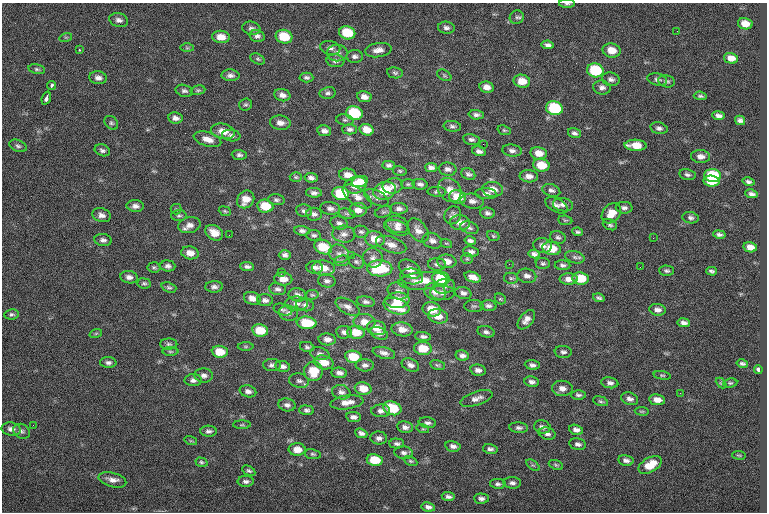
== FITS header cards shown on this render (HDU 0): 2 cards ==
NAXIS1  =                  765
NAXIS2  =                  510

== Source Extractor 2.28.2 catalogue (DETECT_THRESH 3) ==
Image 765 x 510 px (HDU 0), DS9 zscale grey, 1 PNG px = 1 image px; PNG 769 x 514 px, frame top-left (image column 1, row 510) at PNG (2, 3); each listed source drawn as its Kron ellipse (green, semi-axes under 4 px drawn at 4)
Background -0.784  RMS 9.4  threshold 28.2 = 3 sigma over >= 5 px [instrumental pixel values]
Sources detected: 326; all 326 listed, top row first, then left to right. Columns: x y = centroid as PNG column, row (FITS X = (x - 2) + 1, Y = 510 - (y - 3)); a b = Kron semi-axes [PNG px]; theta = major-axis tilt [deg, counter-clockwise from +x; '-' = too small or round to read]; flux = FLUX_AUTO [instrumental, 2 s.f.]
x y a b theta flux
567 4 8 3 0 1100
517 17 7 6 - 1600
119 20 9 7 -15 2700
745 24 7 5 -11 6200
251 28 9 6 -12 2000
446 28 8 6 -7 2100
677 31 2 2 - 250
347 33 8 6 -13 17000
257 36 8 6 -13 2000
66 37 6 4 17 820
221 37 9 6 -6 6200
284 37 8 6 -15 16000
548 45 6 4 -9 2000
187 48 7 4 -1 930
330 48 10 6 -11 2500
79 50 2 2 - 570
378 50 13 7 8 4200
611 50 9 7 -11 7500
337 53 10 8 -1 3200
355 56 8 6 -1 2100
731 58 7 5 -14 4800
258 59 7 5 -27 1100
335 61 9 6 -6 2300
37 69 8 5 -12 1200
595 70 8 7 - 33000
395 73 8 5 -9 1300
230 75 9 6 -3 2300
444 75 8 5 -30 1100
306 77 7 5 -3 1600
98 78 9 6 -7 2800
611 79 9 6 -10 2300
657 79 10 6 -13 1900
522 81 8 6 -12 8200
666 81 8 6 -12 1600
52 86 4 3 - 1300
486 87 7 5 -13 4000
602 87 9 7 -12 2500
198 90 7 4 9 1100
184 91 9 6 -13 1800
328 93 8 6 12 1700
282 95 8 6 -13 3300
700 96 6 3 -5 1100
364 97 7 5 -11 3600
46 98 7 3 70 3400
245 104 6 6 - 1200
554 108 8 7 - 35000
354 113 8 7 - 29000
476 115 7 4 -3 2000
718 116 6 4 -8 2300
175 118 7 5 -10 2900
345 120 8 5 -9 1300
740 120 5 4 - 1800
111 123 8 6 -44 1400
280 123 10 7 -7 3900
452 126 8 5 -7 1700
659 128 8 5 -14 2000
349 129 7 5 0 1700
367 130 7 5 -17 6700
504 130 7 4 -18 960
223 131 12 7 -12 6500
324 131 7 5 -10 2600
574 133 6 5 - 1800
231 136 9 5 -8 2000
207 139 14 7 -17 5600
471 139 8 5 -9 1900
483 144 2 2 - 2900
636 145 11 5 -3 9700
18 146 9 5 -23 1600
102 150 8 5 -22 1700
479 151 7 4 -15 2300
512 151 10 6 -7 2600
539 153 8 6 -10 6600
239 155 7 5 -4 1700
701 156 9 6 -5 3600
389 165 6 4 2 1500
541 165 8 6 -12 12000
431 168 6 4 -12 2200
448 169 9 6 -8 2300
400 171 7 5 -16 980
468 174 7 5 -24 1700
348 175 9 6 -8 4800
687 175 8 5 -12 1600
529 176 9 6 -3 3700
713 176 8 6 -4 28000
296 177 6 5 - 1000
311 178 6 5 - 2100
360 181 8 5 17 5200
711 181 8 5 -6 18000
748 182 6 4 -13 1600
408 184 7 5 0 1100
420 184 7 5 -9 1900
356 185 11 8 13 13000
393 186 10 7 11 3300
493 189 10 7 -8 5900
450 190 13 10 -47 6200
551 190 9 6 -18 2100
385 191 11 9 18 17000
437 192 9 5 -3 1300
314 193 8 4 -3 2100
341 194 8 6 -10 24000
486 194 11 5 -2 2500
752 194 6 4 -8 1900
357 196 17 8 -36 5500
458 197 8 6 -13 14000
377 198 13 7 -27 2600
246 199 9 8 - 7100
276 200 8 5 -7 1600
472 201 11 7 -7 3500
557 205 12 6 -28 2500
563 205 10 6 -9 2500
135 206 8 6 -3 2700
265 206 8 6 -10 13000
330 208 10 6 -7 2400
624 208 8 6 -3 1900
176 209 5 5 - 940
399 209 9 6 0 2500
358 210 9 7 6 4400
225 211 6 4 -23 960
304 211 8 6 -11 1900
383 212 9 5 17 1300
487 213 7 5 -3 1900
611 213 11 8 50 7600
314 214 8 6 -9 2100
347 214 9 5 -13 1100
101 215 9 6 -18 3100
453 215 9 8 - 2500
179 216 7 5 0 1300
691 218 8 5 -9 1800
565 220 7 4 -7 880
339 223 9 6 -16 2100
460 223 10 7 -5 4600
397 224 11 8 -16 3600
189 225 11 8 12 4200
610 225 7 5 -25 1200
397 228 13 7 -18 3300
469 228 9 6 -18 1800
418 230 13 8 -54 4800
302 231 8 4 -4 1800
361 232 7 6 - 1600
578 232 5 4 - 1300
214 233 9 7 -32 7100
344 234 11 8 -4 3800
719 234 6 4 -11 1600
229 235 3 2 - 500
314 235 7 5 -6 1300
493 236 6 4 -22 880
558 237 8 6 -16 1600
653 238 2 2 - 430
375 239 10 7 -13 8100
103 240 8 6 -8 2200
432 241 10 7 -21 3000
470 241 6 4 -11 1900
446 243 6 3 -18 750
391 245 16 7 -18 5400
542 245 9 7 -5 2900
323 247 9 7 -22 16000
750 247 7 5 -11 4700
552 248 9 6 -11 13000
471 252 8 5 -6 2400
190 253 9 6 -11 5100
339 254 10 9 - 3700
534 254 6 4 -11 2100
285 255 6 5 - 2100
351 256 3 2 - 460
575 257 10 6 -16 1900
373 258 10 9 - 3500
467 259 6 5 - 1000
342 261 8 5 7 1400
447 261 9 7 -5 5100
356 262 8 6 -41 1700
543 263 7 5 -4 1300
437 264 9 6 -4 1900
509 264 2 2 - 920
563 265 8 5 -1 1600
168 266 7 5 -4 2200
154 267 6 5 - 1100
247 267 7 4 -7 1800
315 267 8 6 -3 2600
640 267 3 2 - 490
323 268 11 7 -6 7600
380 268 13 8 -1 30000
410 269 12 8 -35 4900
667 271 7 5 -1 1400
712 271 5 3 - 1300
281 272 2 2 - 4100
412 276 11 8 -8 3600
527 276 9 7 -10 3000
129 277 9 6 -8 2800
473 277 9 5 -18 4700
441 278 9 7 -9 23000
511 278 7 5 -11 1200
581 278 8 6 -8 15000
283 279 9 6 -4 5200
569 279 9 6 -1 4200
327 281 8 6 -11 2200
423 281 24 8 5 11000
144 283 7 5 -8 1200
444 286 11 7 8 2800
169 287 7 5 -20 1300
214 287 9 5 3 2200
278 289 8 6 -12 1900
398 291 11 8 -18 3300
435 292 11 8 -19 3800
442 293 12 7 -2 3300
463 293 8 6 -16 2200
297 295 9 6 -11 2600
312 295 6 5 - 990
252 298 8 6 -18 4500
599 298 6 4 -17 1400
500 299 6 5 - 850
265 300 8 6 -4 2100
397 300 12 7 3 10000
366 302 9 5 -9 1900
297 304 11 7 -1 3100
305 305 9 6 -12 1900
396 306 13 7 -18 17000
474 306 9 6 0 1400
488 306 8 5 -5 1900
347 307 13 7 -30 3500
283 309 9 5 -15 1500
432 309 9 7 -13 11000
658 310 8 6 -8 2800
288 313 9 7 -14 2600
12 314 7 5 9 1400
438 316 10 7 -11 6200
526 320 11 6 52 3700
365 322 11 8 -5 6500
307 323 10 6 -5 19000
684 323 6 4 -7 2300
377 328 10 7 -13 7100
402 329 10 7 -8 5000
260 330 8 6 -9 14000
344 332 8 6 -8 2500
356 332 9 6 -6 11000
486 332 9 5 -11 1800
96 333 6 4 19 820
379 333 9 6 -23 2600
423 336 8 4 -5 1700
327 339 8 6 -4 3400
169 344 8 5 0 1500
246 346 8 4 0 880
307 347 7 5 -12 1400
423 348 9 6 -7 13000
170 352 8 4 0 910
220 352 8 6 -6 11000
563 352 8 6 -6 1900
384 353 11 5 -14 2800
320 354 10 6 -11 2100
462 356 6 5 - 2300
353 357 8 6 -9 15000
324 362 10 7 -14 8400
108 363 8 5 -3 2000
742 363 6 4 -12 1400
272 365 9 6 -4 1900
365 365 9 6 -4 2200
410 365 9 6 -24 3000
438 365 7 5 -16 1200
532 365 7 5 -7 2000
283 366 7 5 -11 2200
478 370 8 5 -11 2800
758 370 4 3 - 1400
313 371 10 9 - 15000
339 373 8 5 -6 2600
204 375 9 7 -3 2600
662 375 8 4 -10 950
193 380 8 6 1 2400
299 381 10 7 -10 2400
531 382 7 5 -9 2200
610 383 8 5 -10 2100
721 383 6 4 -44 730
730 383 7 4 8 960
562 388 10 7 -5 4100
363 389 8 6 -12 8400
248 391 8 6 -15 2600
341 392 9 7 -15 2700
680 393 3 2 - 510
578 395 7 4 0 1400
476 398 17 6 19 3600
630 399 9 6 -18 2500
657 400 8 5 -10 4800
601 401 8 4 -17 1100
347 402 17 6 8 5700
287 405 9 6 -9 2300
392 408 9 6 -19 20000
307 410 7 5 -5 1700
381 411 9 6 0 2600
642 411 7 3 -8 740
353 417 7 5 -7 2400
427 423 9 5 -5 1900
33 425 2 2 - 310
242 425 9 3 1 850
405 427 8 5 -8 2500
542 427 8 6 -14 2300
519 428 9 5 -6 1800
11 429 9 6 -9 3100
423 429 6 4 -17 880
576 430 7 5 -14 2600
22 431 9 7 -30 1800
208 431 8 5 -4 1900
361 433 6 4 -22 2100
547 434 8 6 -15 2300
379 438 8 6 -6 2400
191 441 6 4 -18 750
397 444 7 5 -3 1700
578 444 8 5 -12 1900
453 446 7 5 -12 2400
297 449 8 6 -3 6300
490 449 7 5 -12 1800
404 453 9 6 -8 2100
313 454 8 5 -9 1200
739 455 7 3 -8 700
375 460 8 6 -8 15000
626 460 8 5 -11 2300
410 461 7 4 -26 1000
201 462 6 4 -17 1000
533 465 7 4 -35 1000
556 465 7 4 -22 1000
650 465 12 7 29 12000
249 471 7 4 -30 1300
112 480 14 7 -15 4200
246 481 8 5 0 1900
512 483 9 6 -2 2100
498 484 8 5 -2 1600
448 497 6 4 -7 1800
481 499 7 5 -3 1900
428 507 7 4 -9 2100
At the frame edge (FLAGS 8, measured only in part): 1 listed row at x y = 567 4